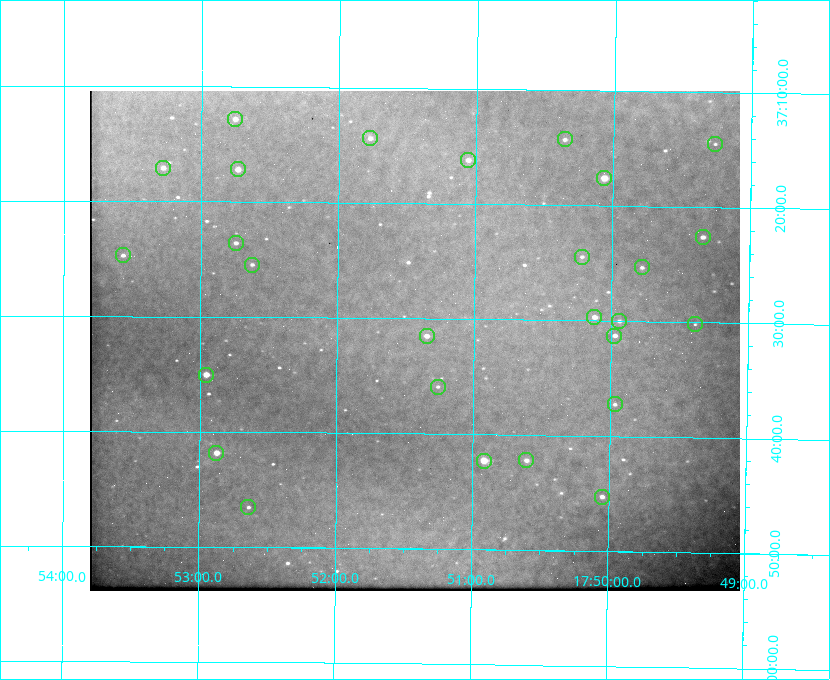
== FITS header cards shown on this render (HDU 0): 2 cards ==
NAXIS1  =                  650 / Width of table row in bytes
NAXIS2  =                  500 / Number of rows in table

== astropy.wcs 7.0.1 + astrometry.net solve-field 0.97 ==
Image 650 x 500 px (HDU 0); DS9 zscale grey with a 90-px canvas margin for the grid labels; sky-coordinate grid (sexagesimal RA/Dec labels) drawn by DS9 from the SOLVED WCS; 27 Tycho-2 reference stars matched to detected sources circled (green)
Header WCS: none
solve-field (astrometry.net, Tycho-2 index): SOLVED blind (the file carries no WCS)
Solved WCS: RA---TAN-SIP/DEC--TAN-SIP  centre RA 17:51:26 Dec +37:32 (267.86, +37.53 deg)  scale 5.21 arcsec/px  FOV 56.5' x 43.4'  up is +179 deg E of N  parity flipped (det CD > 0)
(file carries no celestial WCS; the grid is the blind solution)
Tycho-2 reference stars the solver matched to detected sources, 27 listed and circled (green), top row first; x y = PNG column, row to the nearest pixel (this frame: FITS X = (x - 90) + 1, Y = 500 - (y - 91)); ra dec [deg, ICRS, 3 dp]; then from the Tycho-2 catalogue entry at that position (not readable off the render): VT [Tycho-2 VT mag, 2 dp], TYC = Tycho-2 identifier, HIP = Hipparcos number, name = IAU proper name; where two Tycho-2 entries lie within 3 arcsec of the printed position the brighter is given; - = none
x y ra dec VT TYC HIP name
235 119 268.189 +37.213 9.71 2620-542-1 - -
370 138 267.943 +37.240 10.39 2620-505-1 - -
565 139 267.589 +37.238 11.09 2619-212-1 - -
715 144 267.316 +37.242 12.03 2619-611-1 - -
468 160 267.764 +37.270 10.17 2620-784-1 - -
163 168 268.319 +37.285 9.88 2620-536-1 - -
238 169 268.183 +37.286 8.98 2620-786-1 87506 -
604 178 267.517 +37.293 8.96 2619-379-1 - -
703 237 267.335 +37.377 10.60 2619-634-1 - -
236 243 268.186 +37.393 10.44 2620-175-1 - -
123 255 268.392 +37.412 10.60 2620-800-1 - -
582 257 267.555 +37.408 11.50 2619-358-1 - -
252 265 268.156 +37.424 11.25 2620-712-1 - -
642 267 267.445 +37.422 11.17 2619-451-1 - -
594 317 267.531 +37.495 10.07 2619-274-1 - -
619 321 267.485 +37.500 11.33 2619-40-1 - -
695 324 267.347 +37.503 12.15 3088-638-1 - -
427 336 267.836 +37.525 9.96 3089-889-1 - -
614 336 267.494 +37.522 10.35 3088-270-1 - -
206 375 268.239 +37.584 8.64 3089-755-1 - -
438 387 267.815 +37.598 11.54 3089-1081-1 - -
615 404 267.491 +37.621 11.40 3088-1284-1 - -
216 453 268.219 +37.697 8.93 3089-671-1 - -
526 460 267.652 +37.703 11.04 3089-693-1 - -
484 461 267.730 +37.705 8.13 3089-1203-1 87349 -
602 497 267.512 +37.755 10.10 3089-2332-1 - -
248 507 268.159 +37.775 11.22 3089-2245-1 - -